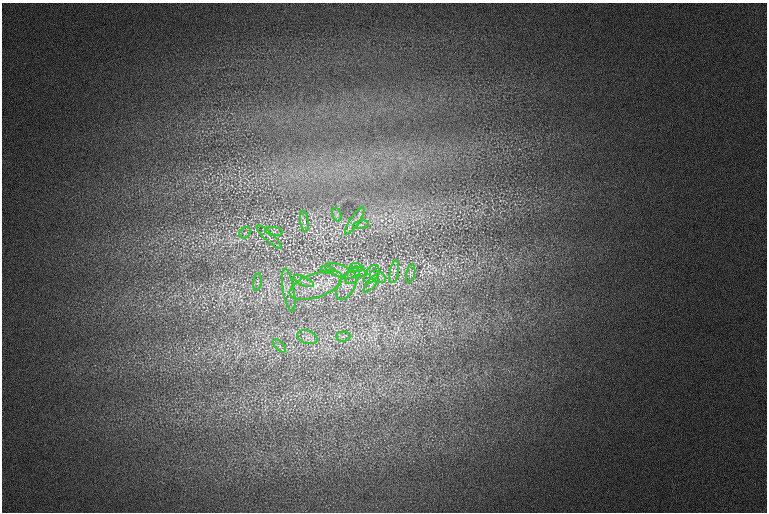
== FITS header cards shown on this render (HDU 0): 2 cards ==
NAXIS1  =                  765 /
NAXIS2  =                  510 /

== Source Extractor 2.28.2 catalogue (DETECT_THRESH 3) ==
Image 765 x 510 px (HDU 0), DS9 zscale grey, 1 PNG px = 1 image px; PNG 769 x 514 px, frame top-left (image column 1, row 510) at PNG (2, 3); each listed source drawn as its Kron ellipse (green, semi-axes under 4 px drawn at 4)
Background 116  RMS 13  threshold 38.3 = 3 sigma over >= 5 px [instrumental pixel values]
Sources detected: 25; all 25 listed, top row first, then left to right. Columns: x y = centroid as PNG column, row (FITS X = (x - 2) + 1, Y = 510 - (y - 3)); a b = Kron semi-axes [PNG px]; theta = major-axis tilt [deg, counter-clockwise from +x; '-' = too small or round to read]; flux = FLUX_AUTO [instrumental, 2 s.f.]
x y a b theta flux
337 215 7 4 -72 2000
304 221 10 4 -82 3000
355 221 16 4 56 5100
361 225 8 4 8 1900
274 231 9 4 -8 2300
245 233 6 5 - 1800
269 237 16 4 -44 3200
357 268 6 4 -20 1500
327 269 6 4 -2 1500
340 271 15 6 -18 5700
394 271 12 3 79 2400
360 272 8 3 -19 1500
372 274 10 6 56 3500
411 274 9 3 77 1800
352 276 9 6 50 3000
378 277 8 5 -28 2600
304 281 11 4 -24 2800
257 282 9 4 81 1400
371 284 11 4 51 2500
316 285 27 12 20 20000
346 286 15 8 60 6300
289 290 22 5 -80 6300
343 336 7 5 0 2400
307 337 10 6 -17 4000
279 346 8 3 -45 1600